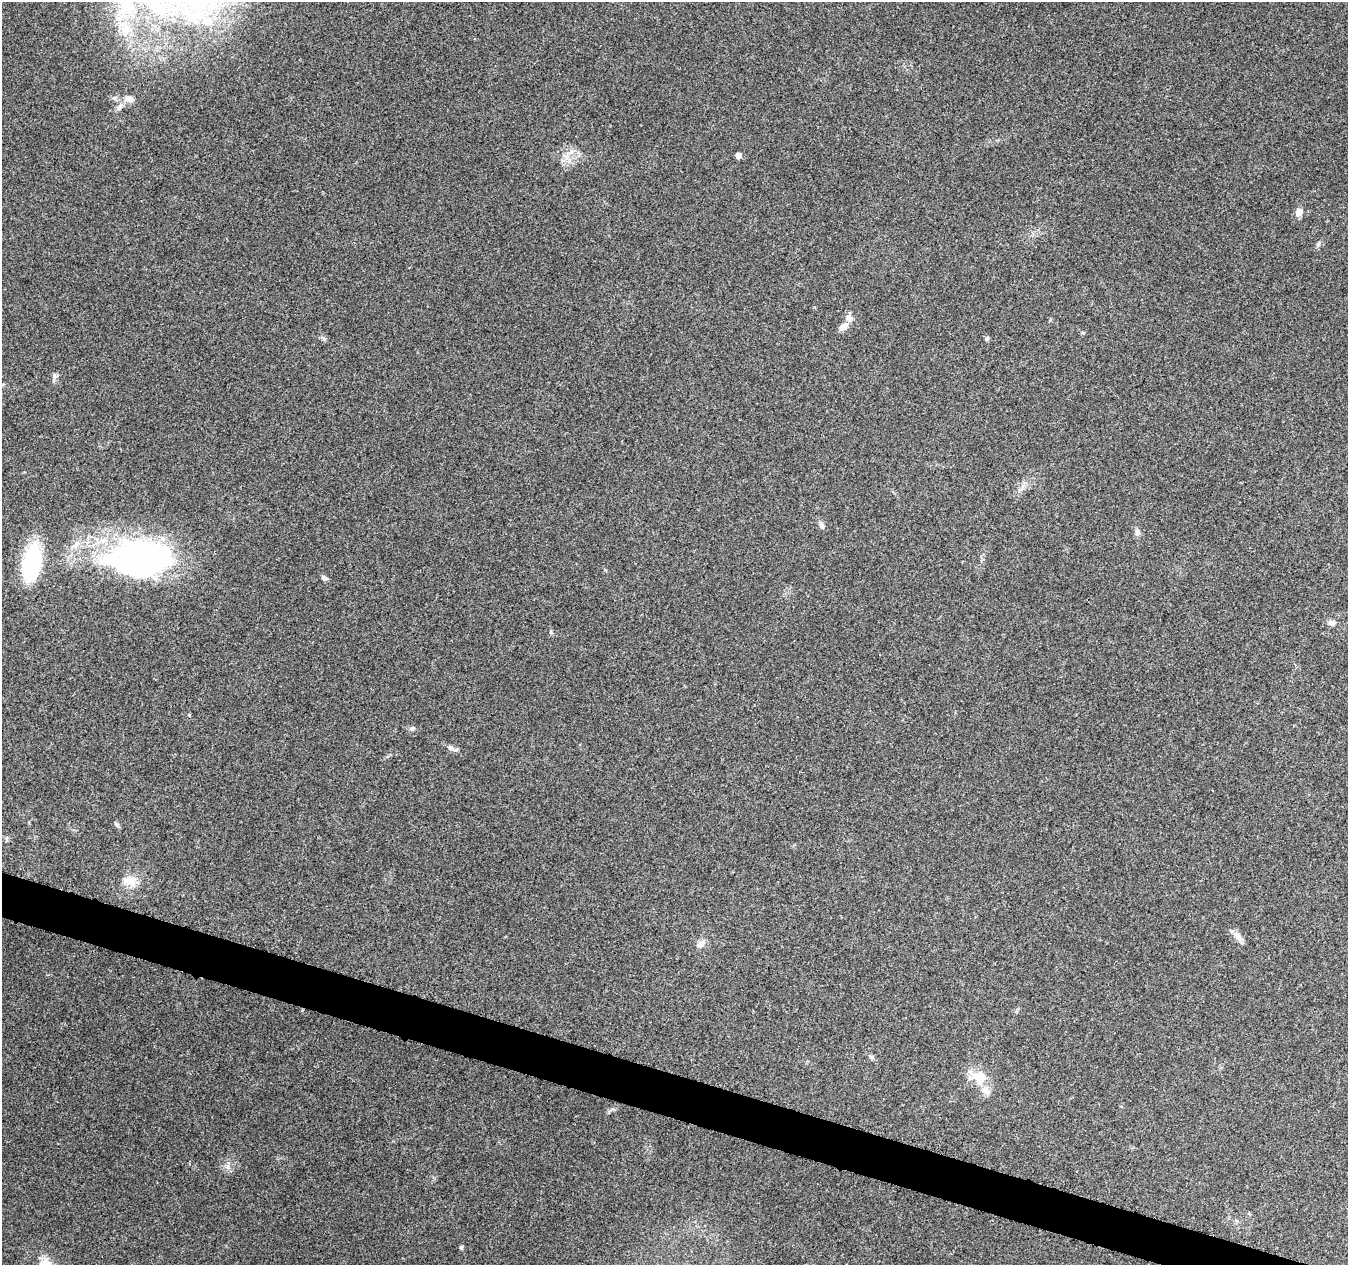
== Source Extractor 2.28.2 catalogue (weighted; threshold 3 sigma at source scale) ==
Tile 6 of 4 x 4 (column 2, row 2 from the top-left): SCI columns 1365-2710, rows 2814-4076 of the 5411 x 5567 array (HDU 1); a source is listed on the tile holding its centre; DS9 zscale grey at full resolution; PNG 1350 x 1267 px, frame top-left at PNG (2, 2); no overlay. Shown black and unused: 3% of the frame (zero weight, under 3 of 5 exposures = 1% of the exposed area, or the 3 px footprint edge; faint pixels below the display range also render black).
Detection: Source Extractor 2.28.2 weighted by HDU 2 'WHT'; one run over the whole footprint, this tile lists its part. Background 0.103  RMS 0.0053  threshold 0.0238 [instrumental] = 3 sigma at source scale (4.5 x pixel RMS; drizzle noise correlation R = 1.50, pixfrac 1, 0.0396/0.0396 arcsec/px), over >= 5 px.
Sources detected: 30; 1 inside a brighter object's white glare — not listed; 3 inside a brighter listed object's ellipse — not listed separately; the other 26 listed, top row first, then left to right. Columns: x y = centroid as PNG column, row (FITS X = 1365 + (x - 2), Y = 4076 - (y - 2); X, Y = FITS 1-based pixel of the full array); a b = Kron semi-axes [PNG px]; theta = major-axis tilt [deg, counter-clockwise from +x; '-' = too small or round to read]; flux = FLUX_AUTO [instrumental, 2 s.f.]
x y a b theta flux
207 21 16 12 1 7.8
129 99 12 8 -29 3.2
120 107 11 5 55 2.1
738 155 5 5 - 3.2
1299 212 10 8 89 3
1318 244 7 4 71 0.89
843 326 13 7 41 3.5
987 339 6 5 - 0.85
54 376 7 4 72 1.2
822 526 8 6 -86 1.6
1137 533 9 6 90 1.6
144 558 68 47 -21 120
32 562 36 17 78 47
324 578 8 5 -21 1.5
1332 623 9 7 -22 2.1
189 715 4 3 - 0.46
412 728 7 5 20 1.1
451 748 9 6 -43 1.7
116 824 6 5 - 0.95
6 838 7 4 89 0.84
130 881 19 12 -10 7
1238 937 15 7 -58 3.1
701 944 12 7 34 2.9
871 1057 7 5 -44 1
979 1077 26 17 -40 12
461 1247 5 4 - 0.83
Unlisted compact peaks at least as high as the median listed source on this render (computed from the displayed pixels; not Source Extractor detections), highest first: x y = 228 1167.